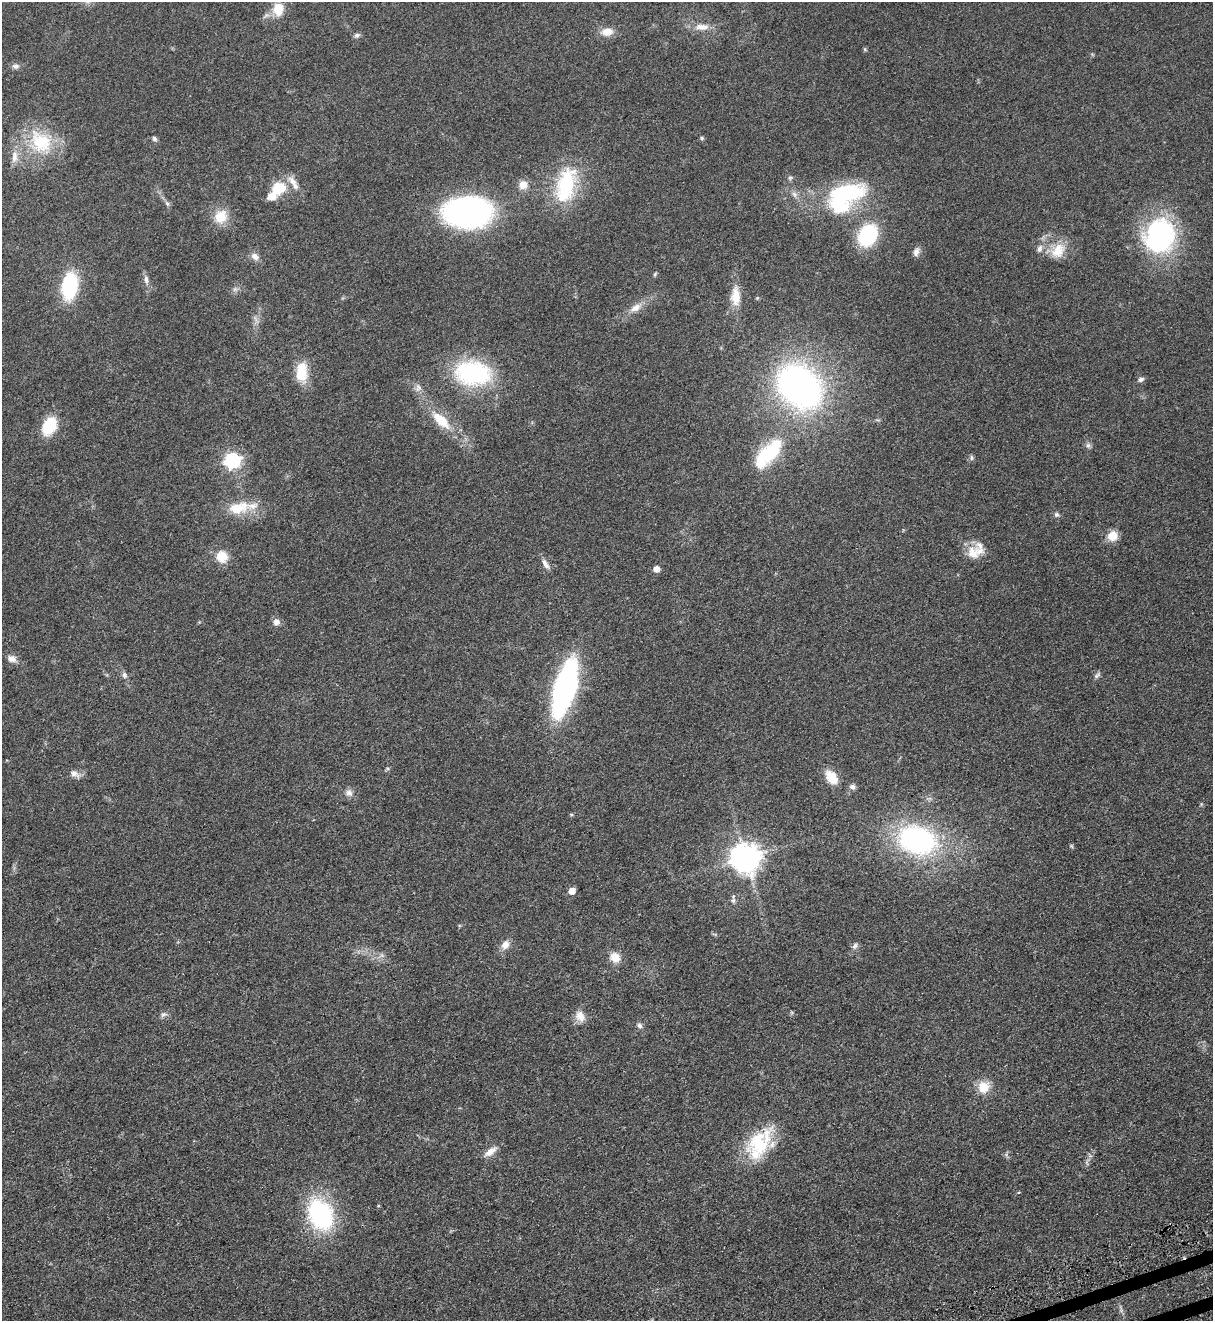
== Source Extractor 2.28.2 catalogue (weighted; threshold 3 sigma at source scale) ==
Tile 6 of 4 x 4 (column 2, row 2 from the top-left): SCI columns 1525-2735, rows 2692-4010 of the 5347 x 5383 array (HDU 1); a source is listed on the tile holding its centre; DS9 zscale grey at full resolution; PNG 1215 x 1323 px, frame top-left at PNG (2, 2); no overlay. Shown black and unused: <1% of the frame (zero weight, under 3 of 5 exposures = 4% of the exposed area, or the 3 px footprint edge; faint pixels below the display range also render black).
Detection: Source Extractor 2.28.2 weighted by HDU 2 'WHT'; one run over the whole footprint, this tile lists its part. Background 0.0758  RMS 0.0069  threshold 0.0309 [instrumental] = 3 sigma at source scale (4.5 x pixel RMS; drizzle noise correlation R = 1.50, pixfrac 1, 0.05/0.05 arcsec/px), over >= 5 px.
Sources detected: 81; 2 too faint to see at this stretch — not listed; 6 inside a brighter listed object's ellipse — not listed separately; the other 73 listed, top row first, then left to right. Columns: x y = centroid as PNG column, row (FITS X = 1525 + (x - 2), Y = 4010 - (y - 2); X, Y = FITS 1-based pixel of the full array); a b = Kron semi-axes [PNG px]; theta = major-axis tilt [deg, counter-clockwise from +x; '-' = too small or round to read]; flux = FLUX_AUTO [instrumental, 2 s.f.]
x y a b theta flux
278 9 18 14 81 12
702 27 21 10 -1 7.1
607 32 15 10 6 7
357 35 8 6 8 1.7
865 49 6 5 - 0.79
15 66 10 8 0 2.5
702 138 5 4 - 1
154 139 7 6 - 1.6
40 142 37 30 -42 38
790 178 7 5 41 1.3
523 185 11 11 - 6.2
566 185 43 21 75 50
278 188 21 15 30 19
848 193 47 23 9 62
794 194 9 7 -52 2.7
167 203 7 6 - 1.6
468 212 35 22 2 230
220 217 16 14 56 13
868 235 20 15 60 49
1160 236 34 30 75 100
1039 249 10 7 71 2.9
1058 251 22 16 51 14
916 252 12 7 70 3
255 256 11 8 -33 3.8
655 274 7 4 46 0.84
146 279 12 6 -78 2.8
70 286 23 13 82 56
736 296 26 12 -89 12
757 298 5 4 - 0.71
635 308 19 10 31 6.5
302 372 26 14 -90 16
473 373 41 27 -8 72
1141 379 9 6 18 1.9
799 386 37 28 -45 270
418 387 11 9 81 3.3
441 420 29 12 -43 18
49 426 16 11 62 28
1088 445 8 6 -69 1.7
768 454 46 19 47 40
971 458 7 5 -89 1.3
232 460 7 6 - 170
238 508 35 17 9 19
1057 514 7 6 - 1.6
1112 536 13 12 - 7.2
972 553 20 17 -75 10
222 556 6 5 - 43
545 564 15 6 -56 3.7
656 569 6 6 - 4.7
276 622 8 8 - 3.6
11 659 12 8 -21 3.9
124 675 8 7 - 2.1
1097 675 10 6 45 1.8
565 688 38 14 74 210
75 774 15 8 -22 3.7
831 777 19 12 -54 9.9
852 787 7 6 - 2.3
349 793 10 9 - 3.2
571 814 5 4 - 0.72
917 840 32 23 -15 140
1071 846 6 5 - 0.82
745 858 9 9 - 950
572 891 5 5 - 7.3
733 901 8 6 -90 1.8
505 945 13 10 61 4.9
855 946 9 7 58 2.1
615 957 12 10 -40 8.1
163 1014 10 7 16 2.1
580 1016 15 11 -58 6.3
639 1025 7 6 - 2.1
984 1087 15 14 - 10
758 1145 39 27 56 40
490 1151 20 8 37 5.6
320 1214 32 22 -63 80